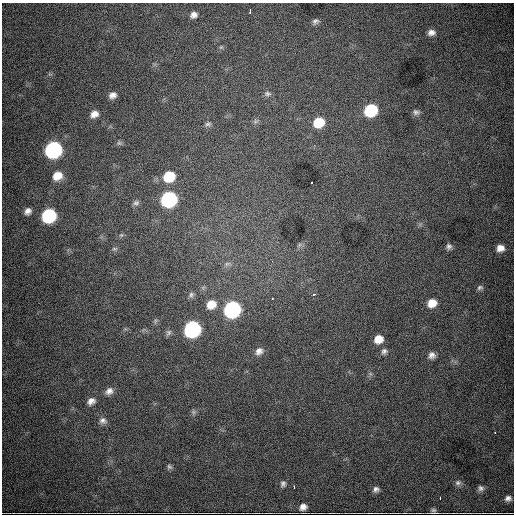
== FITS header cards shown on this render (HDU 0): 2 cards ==
NAXIS1  =                  512
NAXIS2  =                  512

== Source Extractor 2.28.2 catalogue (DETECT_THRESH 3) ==
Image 512 x 512 px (HDU 0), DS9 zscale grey, 1 PNG px = 1 image px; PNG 516 x 516 px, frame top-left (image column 1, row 512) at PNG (2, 3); no overlay
Background 4730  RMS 68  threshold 203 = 3 sigma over >= 5 px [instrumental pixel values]
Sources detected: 55; all 55 listed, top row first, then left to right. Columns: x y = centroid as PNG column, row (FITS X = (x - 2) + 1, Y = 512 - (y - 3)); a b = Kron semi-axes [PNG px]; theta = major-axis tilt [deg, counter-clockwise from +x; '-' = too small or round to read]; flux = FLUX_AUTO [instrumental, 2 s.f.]
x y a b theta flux
250 11 5 3 - 7.6e+03
194 15 8 7 - 2.2e+04
315 21 8 6 33 1.4e+04
431 32 8 6 3 2.3e+04
221 47 6 5 - 7.3e+03
267 94 10 7 -12 1.5e+04
112 95 9 7 23 2.5e+04
371 110 9 8 - 3.6e+05
416 112 10 7 -9 1.6e+04
94 114 10 7 24 3.1e+04
255 121 8 5 7 1.0e+04
319 122 9 8 - 1.3e+05
208 124 9 6 11 1.2e+04
119 143 8 6 0 9.6e+03
53 150 10 9 - 1.4e+06
57 176 10 9 - 5.9e+04
169 176 10 8 28 1.7e+05
312 182 3 2 - 6.6e+03
169 199 10 9 - 9.4e+05
136 203 9 7 15 1.2e+04
28 211 8 7 - 2.3e+04
49 216 9 8 - 6.2e+05
299 245 7 4 72 8.8e+03
449 246 8 7 - 1.4e+04
500 248 8 8 - 3.4e+04
114 249 8 4 0 7.6e+03
272 261 3 2 - 3.4e+03
227 264 7 5 29 1.2e+04
480 287 9 6 21 1.2e+04
314 294 6 3 29 7.1e+03
191 295 9 7 82 1.3e+04
272 299 3 3 - 9.1e+03
432 303 9 8 - 5.9e+04
211 304 10 9 - 5.9e+04
232 309 10 9 - 1.2e+06
192 329 10 9 - 1.2e+06
168 333 10 7 56 1.5e+04
378 339 9 8 - 5.5e+04
259 351 10 9 - 2.7e+04
384 351 9 7 53 1.6e+04
432 355 8 8 - 2.2e+04
109 391 11 9 36 2.6e+04
91 401 10 8 31 2.6e+04
193 412 6 6 - 1.0e+04
103 421 10 9 - 2.3e+04
169 467 8 6 -44 1.0e+04
458 483 9 7 14 1.4e+04
283 484 8 7 - 1.4e+04
294 487 4 2 - 7.6e+03
481 488 7 7 - 1.5e+04
376 489 8 7 - 1.6e+04
440 497 3 2 - 7.4e+03
508 498 6 5 - 1.7e+04
303 507 8 7 - 2.7e+04
433 510 8 6 -4 1.1e+04